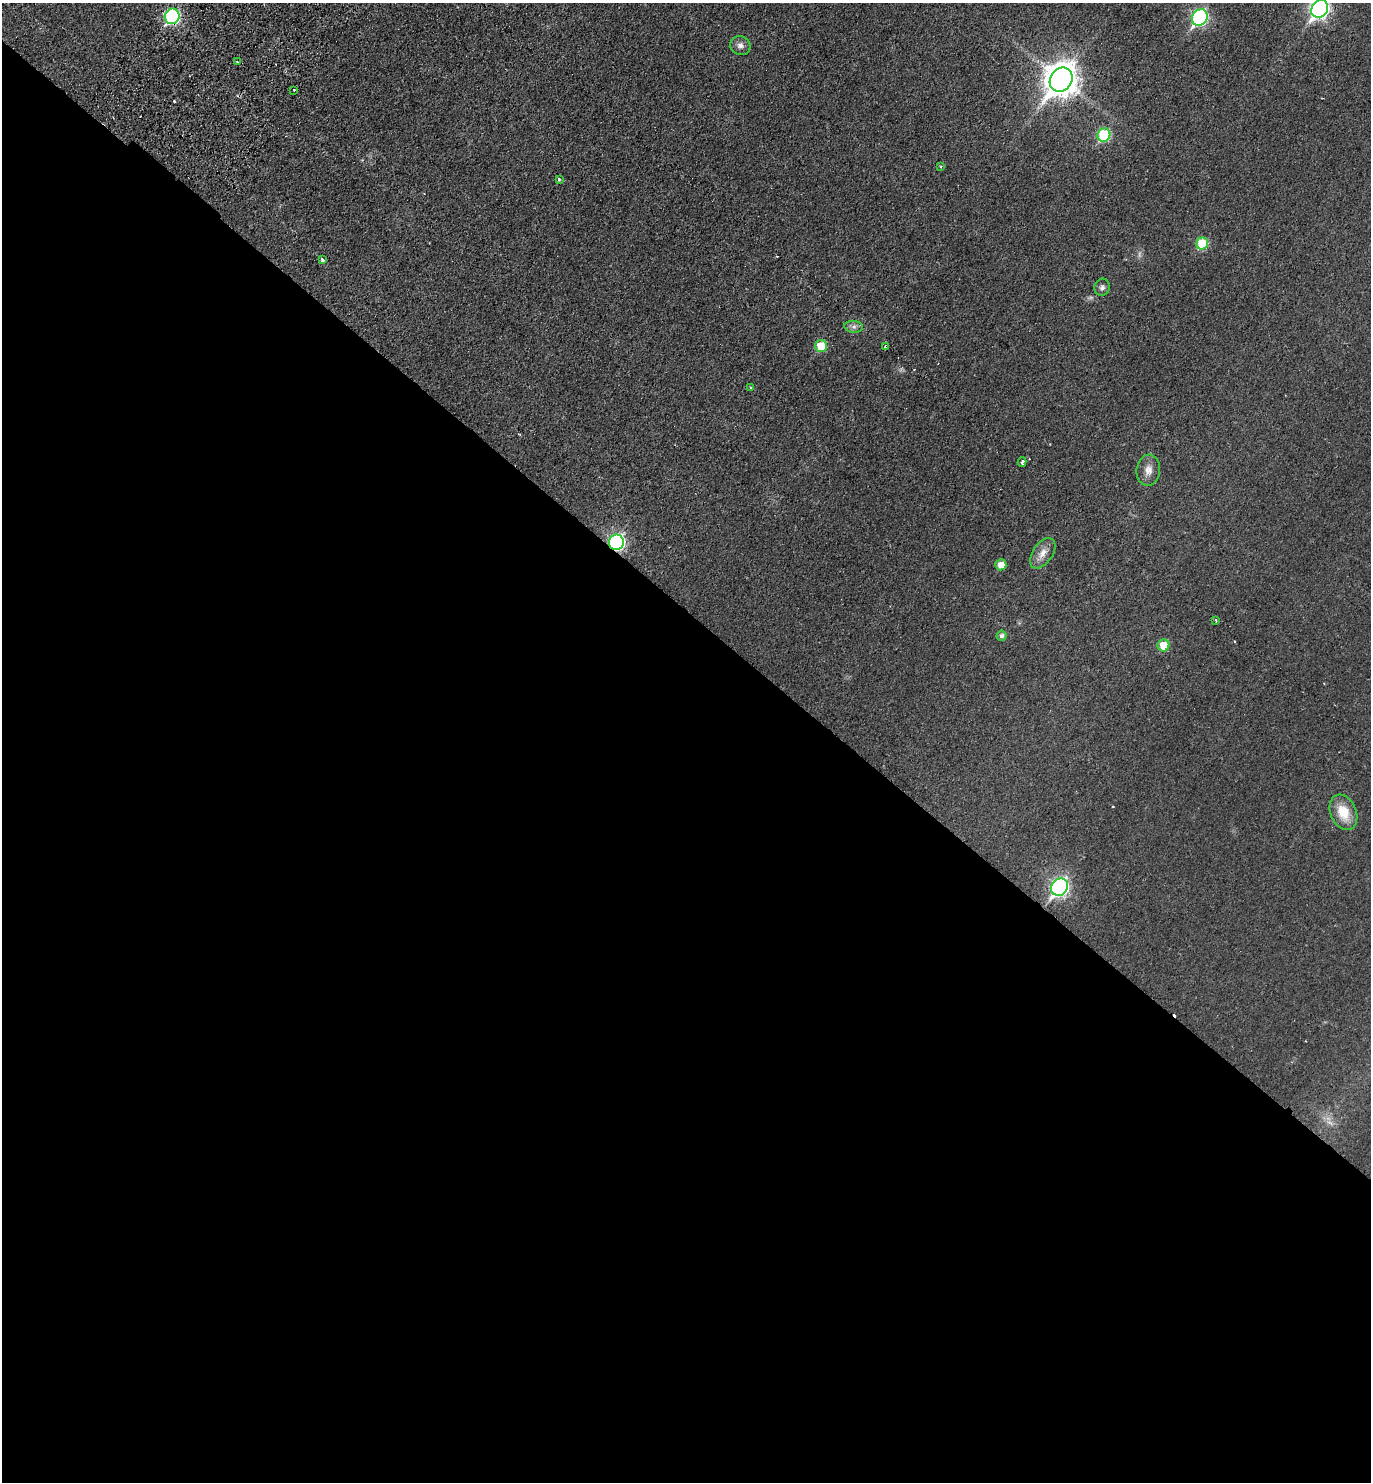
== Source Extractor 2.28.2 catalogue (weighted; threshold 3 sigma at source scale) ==
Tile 14 of 4 x 4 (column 2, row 4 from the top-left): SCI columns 1714-3082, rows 39-1518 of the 6027 x 6000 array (HDU 1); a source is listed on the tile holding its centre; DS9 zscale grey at full resolution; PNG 1373 x 1484 px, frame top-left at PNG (2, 3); each listed source drawn as its Kron ellipse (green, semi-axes under 4 px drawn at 4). Shown black and unused: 59% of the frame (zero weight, under 2 of 3 exposures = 3% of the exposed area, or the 3 px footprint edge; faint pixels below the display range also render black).
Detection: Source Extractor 2.28.2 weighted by HDU 2 'WHT'; one run over the whole footprint, this tile lists its part. Background 0.0252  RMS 0.0045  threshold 0.0202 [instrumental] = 3 sigma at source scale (4.5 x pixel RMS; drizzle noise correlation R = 1.50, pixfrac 1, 0.05/0.05 arcsec/px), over >= 5 px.
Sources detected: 32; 1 too faint to see at this stretch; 4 cosmic-ray / hot-pixel residue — neither listed nor drawn; the other 27 listed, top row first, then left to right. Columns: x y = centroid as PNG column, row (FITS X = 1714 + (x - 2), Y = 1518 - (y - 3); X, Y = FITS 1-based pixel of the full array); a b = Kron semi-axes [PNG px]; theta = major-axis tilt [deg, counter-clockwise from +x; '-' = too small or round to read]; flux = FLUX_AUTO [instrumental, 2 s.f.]
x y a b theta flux
1320 9 9 8 - 160
172 16 8 7 - 63
1200 17 9 7 54 81
740 46 10 9 - 2.3
237 62 4 3 - 0.68
1061 80 13 10 56 770
294 90 3 3 - 0.63
1104 135 7 6 - 30
941 167 4 3 - 0.6
559 179 3 3 - 0.74
1202 243 6 6 - 17
322 259 4 3 - 6.1
1102 287 9 7 78 1.5
854 327 9 6 -6 1.6
821 346 6 6 - 12
886 346 4 3 - 3
751 387 3 2 - 0.61
1022 462 5 3 - 1.6
1148 470 15 11 82 4
616 542 7 7 - 99
1043 553 17 10 56 4.4
1001 565 5 5 - 4.9
1216 620 3 2 - 0.66
1002 636 5 5 - 1.4
1163 645 6 6 - 9.4
1343 812 18 13 -66 10
1059 887 9 8 - 130
Overlapping masked pixels (flux is a lower limit): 4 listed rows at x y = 172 16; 322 259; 886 346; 616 542
Isophote crosses this tile's border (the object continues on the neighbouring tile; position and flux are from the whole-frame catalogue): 1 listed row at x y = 1320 9